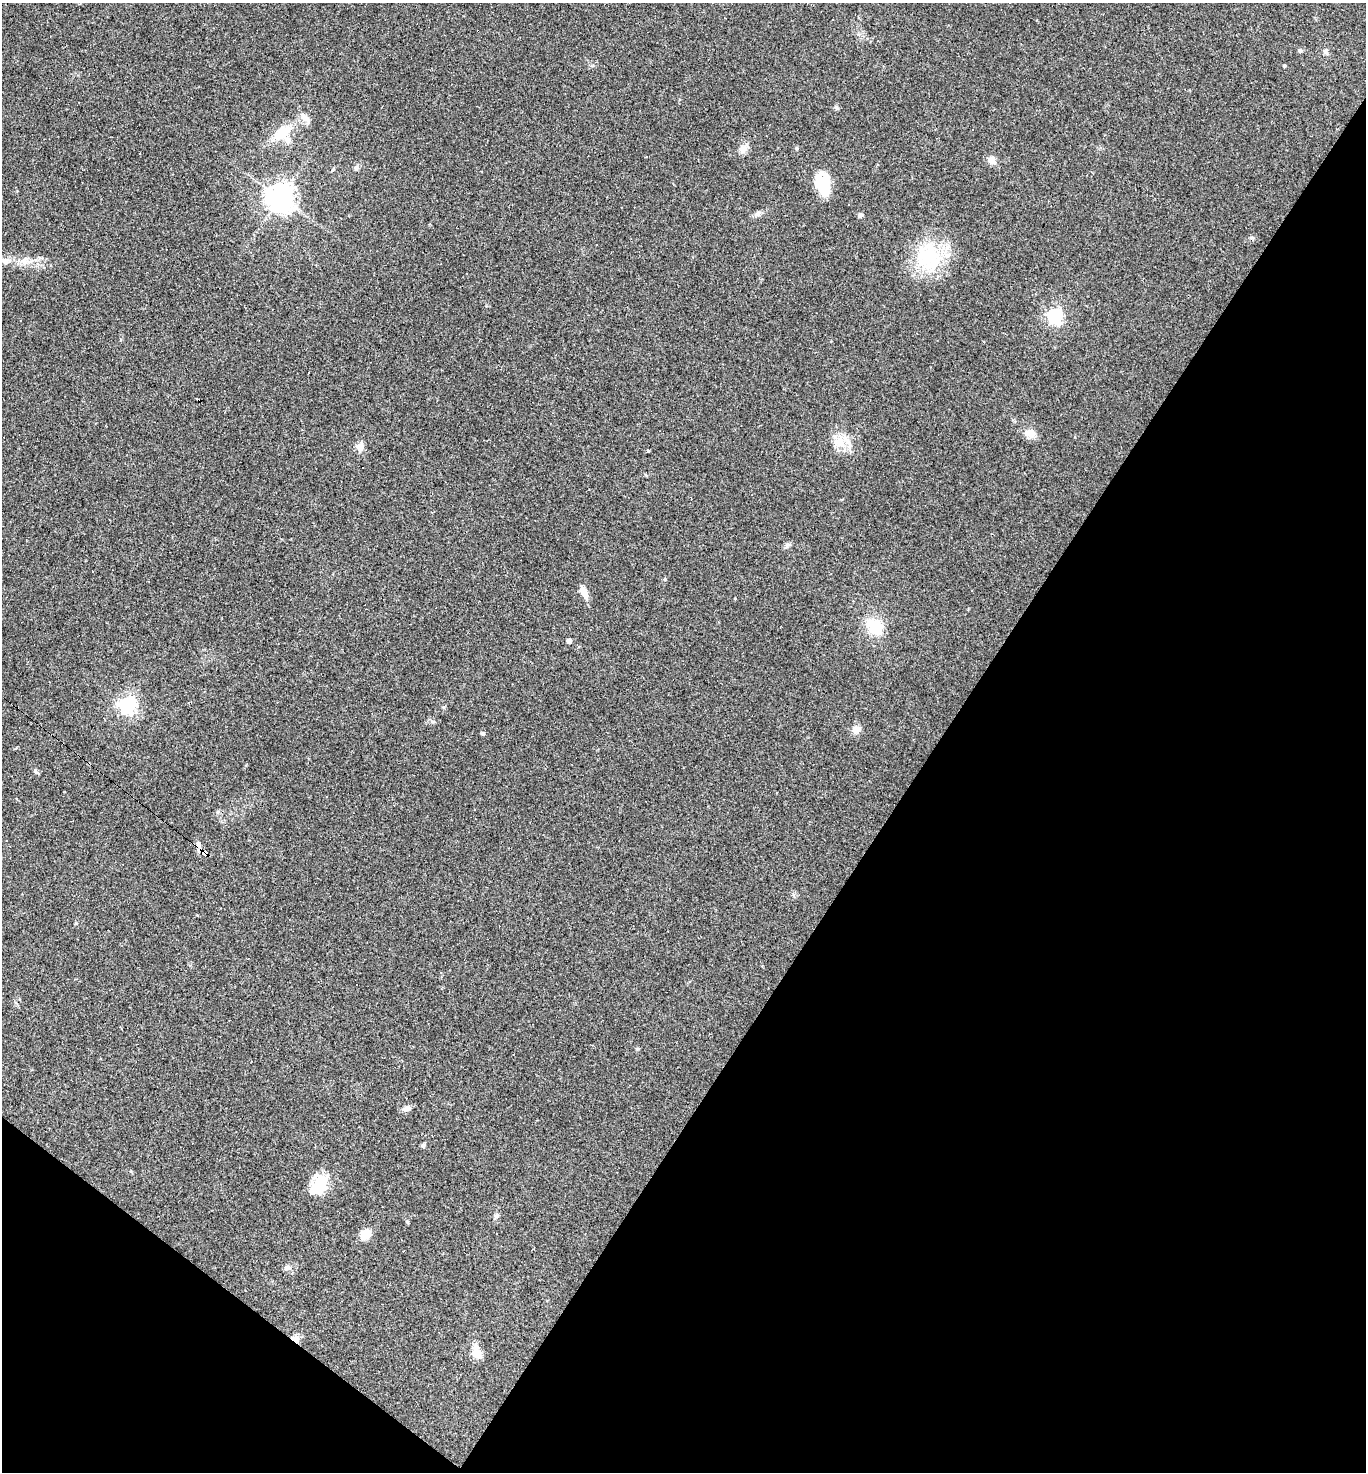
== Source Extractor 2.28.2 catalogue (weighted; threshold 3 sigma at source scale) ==
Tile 15 of 4 x 4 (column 3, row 4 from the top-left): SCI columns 3014-4377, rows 1-1470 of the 5888 x 5881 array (HDU 1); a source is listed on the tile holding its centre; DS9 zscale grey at full resolution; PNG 1368 x 1474 px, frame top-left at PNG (2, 3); no overlay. Shown black and unused: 35% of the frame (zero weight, under 2 of 3 exposures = <1% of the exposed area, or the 3 px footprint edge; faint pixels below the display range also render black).
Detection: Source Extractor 2.28.2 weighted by HDU 2 'WHT'; one run over the whole footprint, this tile lists its part. Background 0.071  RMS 0.007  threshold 0.0313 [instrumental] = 3 sigma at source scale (4.5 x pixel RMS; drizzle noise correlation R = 1.50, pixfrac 1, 0.05/0.05 arcsec/px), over >= 5 px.
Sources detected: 58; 1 inside a brighter object's white glare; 11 cosmic-ray / hot-pixel residue — not listed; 2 inside a brighter listed object's ellipse — not listed separately; the other 44 listed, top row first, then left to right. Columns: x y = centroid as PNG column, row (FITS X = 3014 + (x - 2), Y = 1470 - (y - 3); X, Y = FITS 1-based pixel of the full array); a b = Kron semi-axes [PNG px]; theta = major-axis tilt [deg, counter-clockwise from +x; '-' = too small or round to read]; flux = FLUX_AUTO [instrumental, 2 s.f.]
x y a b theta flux
1300 50 6 5 - 1.3
1284 66 4 3 - 1
836 107 7 6 - 1.3
307 119 16 7 -36 3.9
935 130 4 3 - 0.49
282 132 21 12 38 19
743 148 12 11 - 4.6
992 160 9 8 - 5
356 168 7 6 - 1.7
333 169 6 3 70 0.75
822 183 22 15 -78 25
280 198 9 8 - 780
848 204 3 2 - 0.85
758 214 7 6 - 1.7
860 215 6 5 - 1.9
928 256 37 33 -77 46
5 261 7 6 - 4.6
1055 316 6 6 - 190
1030 433 16 11 -9 6
839 441 19 16 -57 12
360 447 11 9 82 4.4
648 451 3 3 - 2.3
788 545 8 5 20 1.7
584 592 16 6 -69 6.7
874 626 14 11 -41 30
569 641 4 4 - 4.1
127 705 6 6 - 280
856 729 12 9 22 4.6
482 733 5 4 - 1.2
35 771 8 5 -49 1.3
198 844 9 7 -87 2.9
205 854 6 4 -38 210
197 915 5 3 - 0.52
357 985 2 2 - 0.74
637 1049 5 3 - 0.73
406 1108 11 7 26 3.2
423 1146 5 5 - 1.5
319 1183 26 17 85 18
496 1216 7 6 - 1.7
408 1222 6 3 -70 0.76
365 1234 11 9 51 9.9
287 1268 9 6 9 2.7
295 1339 10 6 -37 4.7
476 1353 13 9 -76 10
Overlapping masked pixels (flux is a lower limit): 2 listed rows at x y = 205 854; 295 1339
Unlisted compact peaks at least as high as the median listed source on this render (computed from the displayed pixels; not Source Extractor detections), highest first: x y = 1252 238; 665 579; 76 923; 735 598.